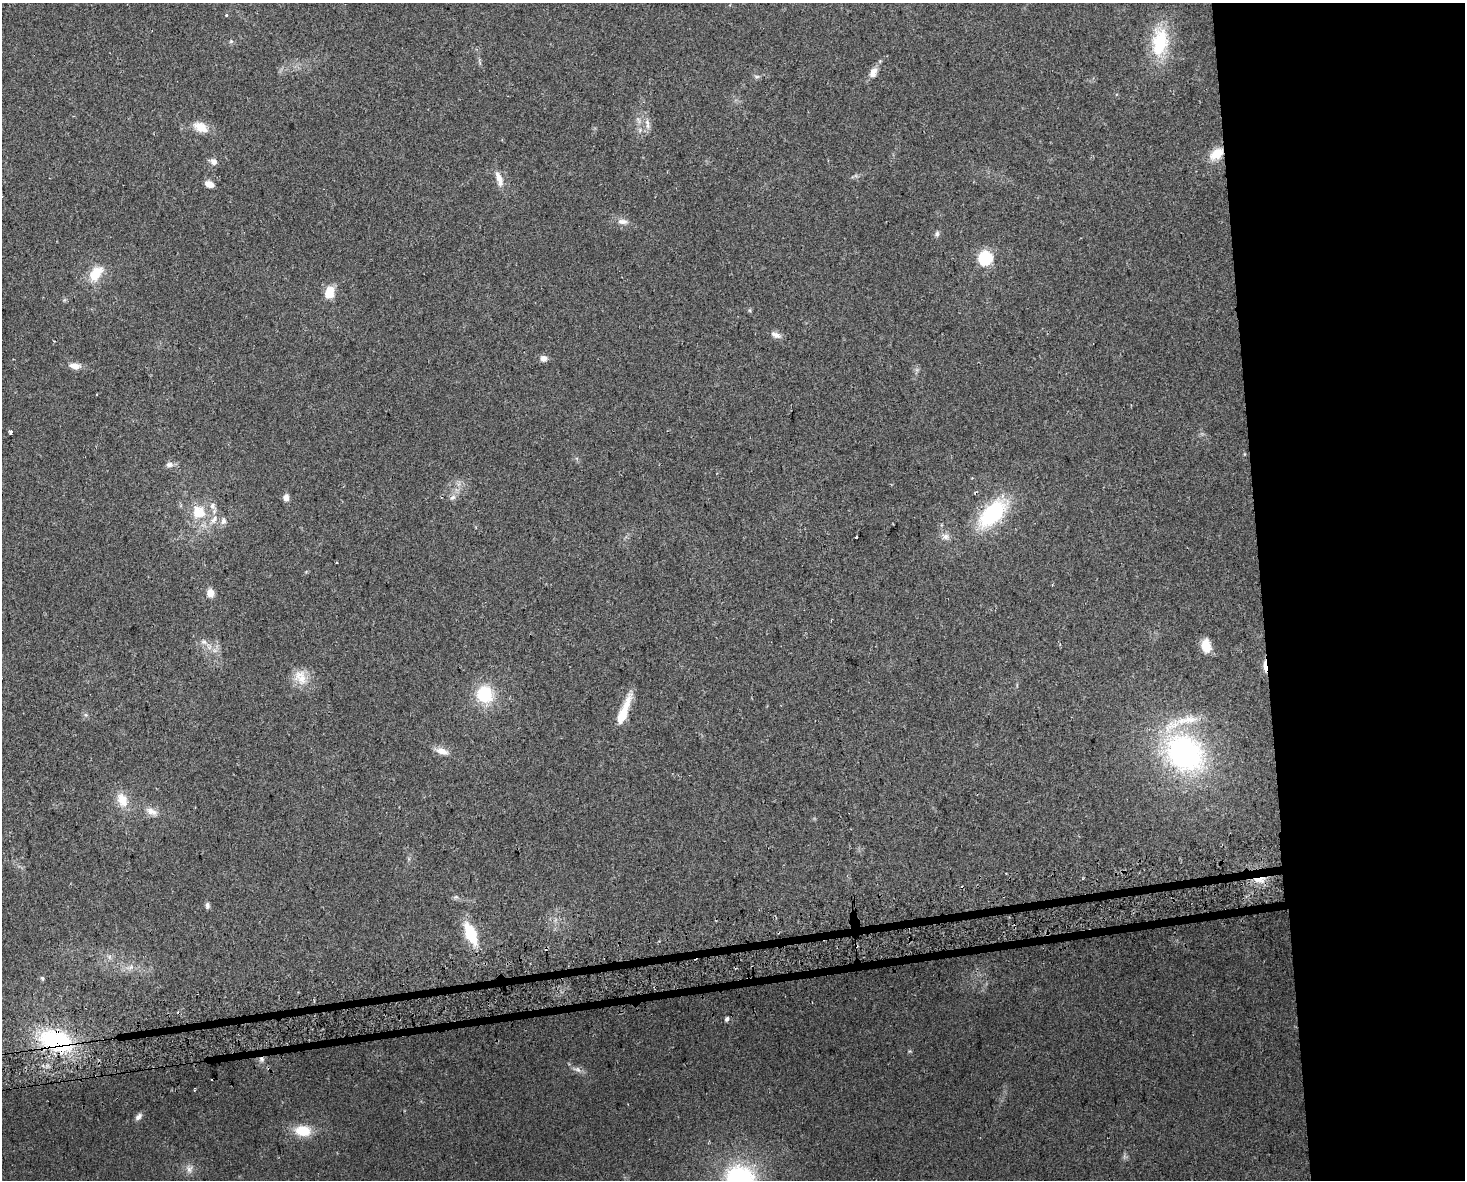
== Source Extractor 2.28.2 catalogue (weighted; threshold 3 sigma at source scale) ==
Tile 6 of 3 x 4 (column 3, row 2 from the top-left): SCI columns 2991-4453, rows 2388-3565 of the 4474 x 4775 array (HDU 1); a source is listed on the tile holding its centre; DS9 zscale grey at full resolution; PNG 1467 x 1182 px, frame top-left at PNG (2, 3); no overlay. Shown black and unused: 15% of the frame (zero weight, under 2 of 3 exposures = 2% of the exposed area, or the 3 px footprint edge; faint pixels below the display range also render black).
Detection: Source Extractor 2.28.2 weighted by HDU 2 'WHT'; one run over the whole footprint, this tile lists its part. Background 0.0743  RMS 0.0092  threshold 0.0413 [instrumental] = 3 sigma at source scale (4.5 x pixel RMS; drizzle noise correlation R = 1.50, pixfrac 1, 0.0396/0.0396 arcsec/px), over >= 5 px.
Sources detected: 61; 3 cosmic-ray / hot-pixel residue — not listed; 4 inside a brighter listed object's ellipse — not listed separately; the other 54 listed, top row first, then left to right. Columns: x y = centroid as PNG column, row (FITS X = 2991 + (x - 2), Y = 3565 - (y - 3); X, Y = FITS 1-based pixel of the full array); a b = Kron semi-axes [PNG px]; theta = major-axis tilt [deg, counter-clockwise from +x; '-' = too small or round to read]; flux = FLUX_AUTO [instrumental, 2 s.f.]
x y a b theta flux
226 15 3 3 - 2.4
231 41 6 5 - 1.4
1160 42 34 18 85 54
873 72 14 9 67 6.8
757 76 8 4 -8 1.7
647 122 9 7 -75 4.2
201 127 20 12 -26 13
1216 154 19 12 38 16
214 161 9 8 - 4.4
499 179 22 8 -71 9.3
209 184 8 6 -23 7.5
622 221 14 7 -5 5.6
937 234 8 5 90 2.1
985 258 6 6 - 150
96 273 21 12 54 21
329 292 12 8 75 20
776 335 13 7 -22 4.7
543 358 8 7 - 5
75 366 16 8 -9 7
10 432 4 3 - 4.1
169 465 10 7 8 3.9
286 497 9 7 82 4.4
453 497 9 6 31 3.3
199 512 21 19 -36 26
992 513 31 16 45 89
223 521 10 7 -88 3.8
856 537 3 2 - 1.4
946 537 10 8 1 4.7
337 562 3 2 - 1.1
210 593 8 7 - 8.2
204 642 9 7 -29 3.9
1206 646 12 8 -81 18
1265 666 15 4 -84 8
300 677 22 16 -60 16
485 694 16 15 - 42
624 712 37 8 69 25
442 751 17 8 -18 7.8
1184 753 44 35 -41 210
122 800 20 13 -65 16
151 811 18 9 -22 8
1259 879 14 6 4 9.4
207 906 8 5 -85 2.4
471 934 20 9 -67 41
109 957 7 4 -90 2
42 978 6 5 - 1.6
727 1019 4 4 - 3.2
55 1039 35 18 -7 110
261 1059 8 6 -36 2.8
577 1069 12 7 -20 4.2
194 1090 2 2 - 1.2
139 1117 11 6 45 3.6
303 1131 21 13 -4 22
189 1169 12 11 - 6
740 1178 29 24 -11 130
Overlapping masked pixels (flux is a lower limit): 5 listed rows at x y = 1216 154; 1265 666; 1259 879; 55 1039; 261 1059
Isophote crosses this tile's border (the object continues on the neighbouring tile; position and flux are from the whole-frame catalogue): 1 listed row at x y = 740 1178